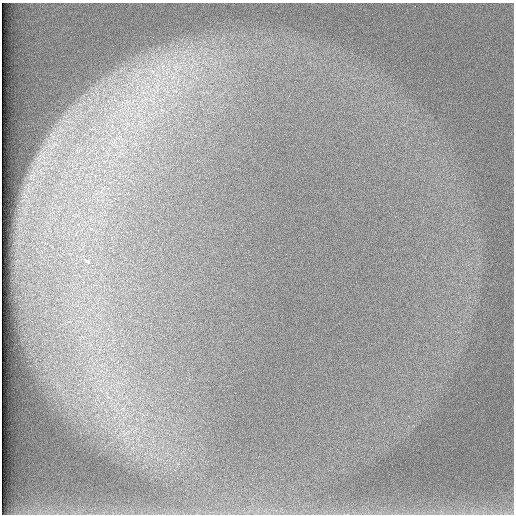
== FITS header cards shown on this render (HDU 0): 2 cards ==
NAXIS1  =                  512 /
NAXIS2  =                  512 /

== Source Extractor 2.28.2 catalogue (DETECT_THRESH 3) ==
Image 512 x 512 px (HDU 0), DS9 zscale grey, 1 PNG px = 1 image px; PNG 516 x 516 px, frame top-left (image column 1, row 512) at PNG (2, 3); no overlay
Background 97.3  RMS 2.9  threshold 8.69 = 3 sigma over >= 5 px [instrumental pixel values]
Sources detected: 7; all 7 listed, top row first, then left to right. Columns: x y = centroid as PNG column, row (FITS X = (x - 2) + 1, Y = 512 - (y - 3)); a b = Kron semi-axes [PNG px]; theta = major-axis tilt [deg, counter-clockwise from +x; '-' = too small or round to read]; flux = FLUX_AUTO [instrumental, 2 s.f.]
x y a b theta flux
192 66 11 4 84 1000
163 67 11 7 -87 1700
175 67 18 12 77 4600
152 71 10 5 -54 1100
173 77 12 6 33 1600
157 86 13 5 45 1300
87 261 5 3 - 3700